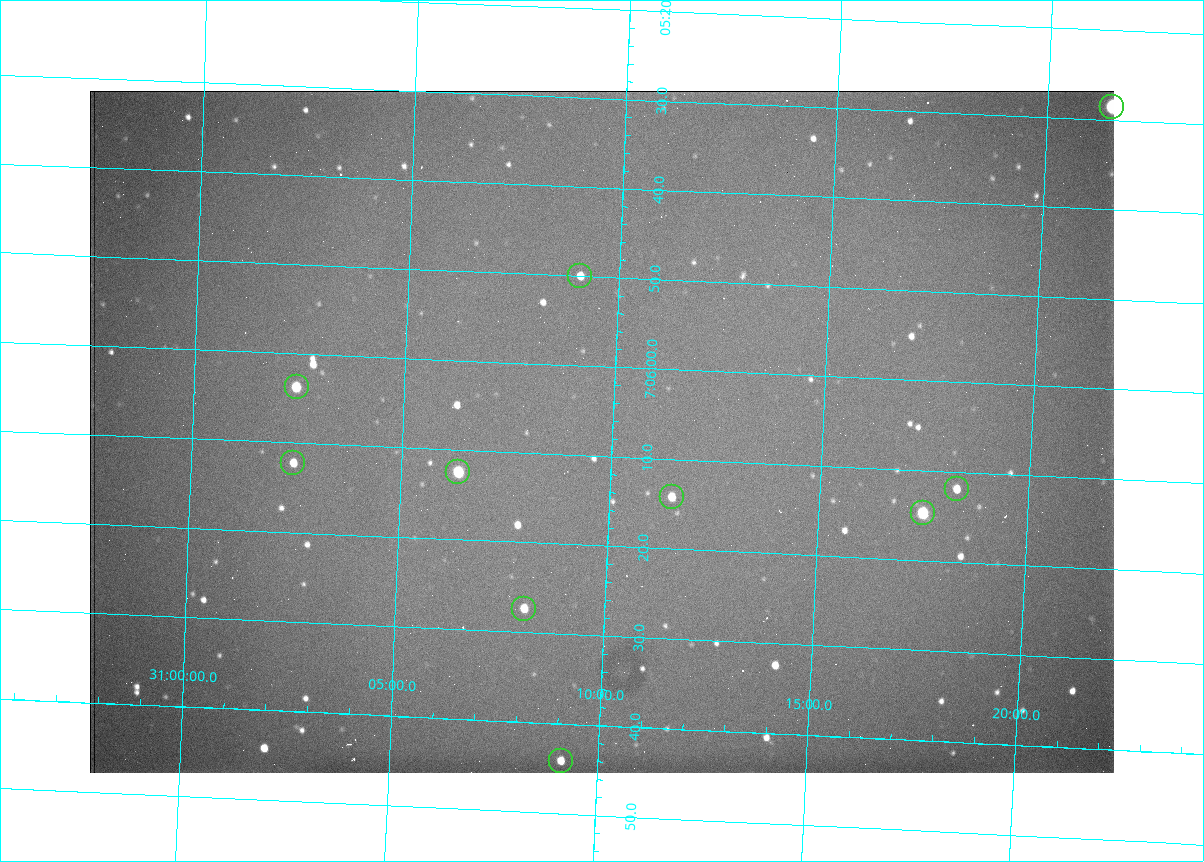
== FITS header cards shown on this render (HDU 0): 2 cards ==
NAXIS1  =                 1024 /fastest changing axis
NAXIS2  =                  682 /next to fastest changing axis

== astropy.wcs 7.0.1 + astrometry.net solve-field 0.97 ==
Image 1024 x 682 px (HDU 0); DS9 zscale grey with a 90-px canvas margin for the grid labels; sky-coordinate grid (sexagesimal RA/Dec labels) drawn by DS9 from the SOLVED WCS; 10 Tycho-2 reference stars matched to detected sources circled (green)
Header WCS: RA---TAN/DEC--TAN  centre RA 07:06:07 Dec +31:10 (106.53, +31.16 deg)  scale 1.44 arcsec/px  FOV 24.5' x 16.3'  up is -93 deg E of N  parity flipped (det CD > 0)
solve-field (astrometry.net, Tycho-2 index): VERIFIED the header's WCS against the Tycho-2 star catalogue (10 matches, 0 conflicts) and refined it, rather than solving blind
Solved WCS: RA---TAN-SIP/DEC--TAN-SIP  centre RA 07:06:07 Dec +31:10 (106.53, +31.16 deg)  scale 1.43 arcsec/px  FOV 24.4' x 16.3'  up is -92 deg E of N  parity flipped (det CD > 0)
The solver's refit moves the header's centre by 0.71 arcsec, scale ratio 0.9965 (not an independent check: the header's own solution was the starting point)
Tycho-2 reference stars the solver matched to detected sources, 10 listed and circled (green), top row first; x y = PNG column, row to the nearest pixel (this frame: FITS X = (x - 90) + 1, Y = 682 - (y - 91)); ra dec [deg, ICRS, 3 dp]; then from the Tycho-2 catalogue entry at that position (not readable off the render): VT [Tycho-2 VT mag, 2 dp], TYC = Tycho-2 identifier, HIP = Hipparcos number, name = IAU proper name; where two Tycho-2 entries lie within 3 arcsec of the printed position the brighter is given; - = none
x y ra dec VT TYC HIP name
1112 107 106.369 +31.359 8.79 2438-636-1 - -
580 276 106.458 +31.151 12.35 2438-728-1 - -
297 387 106.516 +31.041 10.39 2438-398-1 - -
293 463 106.551 +31.041 11.84 2438-663-1 - -
458 472 106.552 +31.106 9.20 2438-180-1 - -
957 489 106.550 +31.305 11.61 2438-184-1 - -
672 497 106.559 +31.192 11.79 2438-1039-1 - -
923 513 106.562 +31.292 10.01 2438-106-1 - -
524 609 106.614 +31.135 11.36 2438-550-1 - -
561 761 106.684 +31.152 11.76 2438-931-1 - -